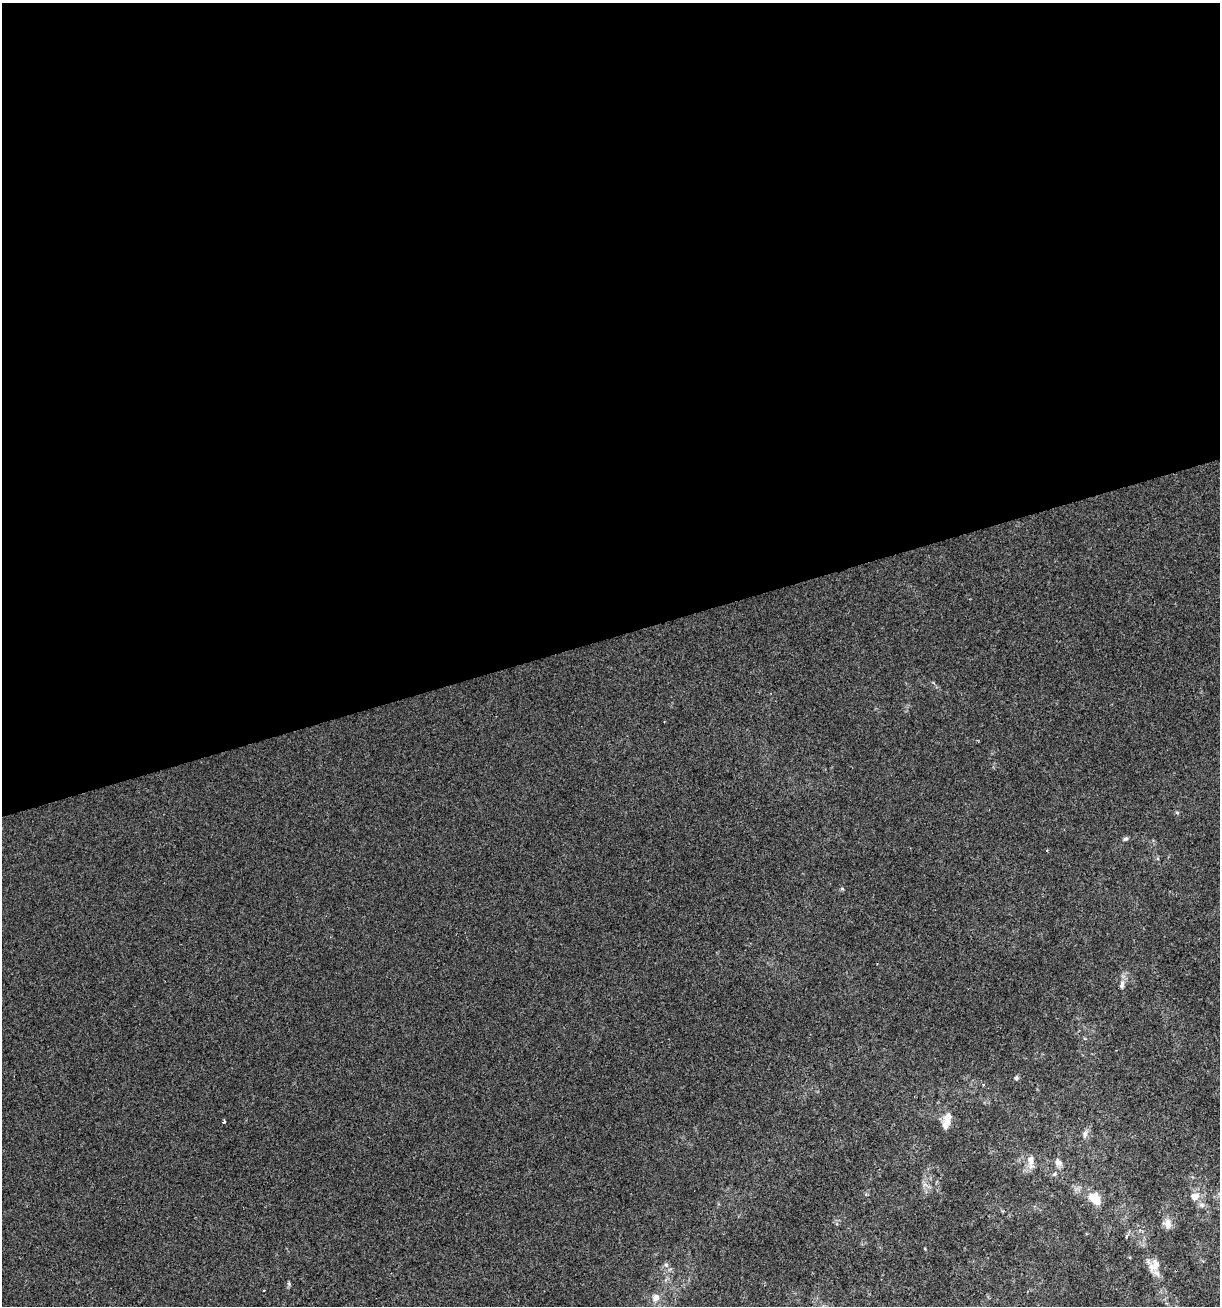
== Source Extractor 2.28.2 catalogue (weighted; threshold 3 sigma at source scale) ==
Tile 2 of 4 x 4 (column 2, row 1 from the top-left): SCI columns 1269-2486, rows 3913-5216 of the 5022 x 5216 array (HDU 1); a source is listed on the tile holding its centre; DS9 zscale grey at full resolution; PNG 1222 x 1308 px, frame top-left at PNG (2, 3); no overlay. Shown black and unused: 49% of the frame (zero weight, under 2 of 3 exposures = <1% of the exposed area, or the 3 px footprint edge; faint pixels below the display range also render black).
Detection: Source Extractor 2.28.2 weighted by HDU 2 'WHT'; one run over the whole footprint, this tile lists its part. Background 5.62e-04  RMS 0.0042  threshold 0.0189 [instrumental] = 3 sigma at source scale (4.5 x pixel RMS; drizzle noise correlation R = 1.50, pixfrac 1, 0.0396/0.0396 arcsec/px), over >= 5 px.
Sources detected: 21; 1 inside a brighter listed object's ellipse — not listed separately; the other 20 listed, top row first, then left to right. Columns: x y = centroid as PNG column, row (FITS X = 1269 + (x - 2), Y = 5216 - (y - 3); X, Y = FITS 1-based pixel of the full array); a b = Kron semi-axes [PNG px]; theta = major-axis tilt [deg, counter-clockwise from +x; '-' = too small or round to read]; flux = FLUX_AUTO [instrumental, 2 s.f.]
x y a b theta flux
1177 813 5 3 - 0.51
1125 839 7 5 30 0.77
842 889 5 3 - 0.43
1122 985 11 6 81 1.7
1016 1078 5 5 - 0.84
224 1121 4 3 - 1.6
946 1124 19 8 75 4.4
1085 1134 11 6 83 1.6
1030 1160 15 9 -90 3.3
1058 1162 11 8 -58 2
1055 1174 6 6 - 0.82
1194 1196 11 10 - 3.4
1097 1200 15 10 -76 4.9
1201 1205 8 6 -1 1.3
1168 1224 11 8 -77 3.2
1127 1236 4 3 - 1.6
666 1265 6 5 - 0.81
1154 1265 17 11 44 4.3
264 1290 2 2 - 0.4
656 1297 9 8 - 2.7
Unlisted compact peaks at least as high as the median listed source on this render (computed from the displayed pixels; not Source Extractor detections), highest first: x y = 289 1284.